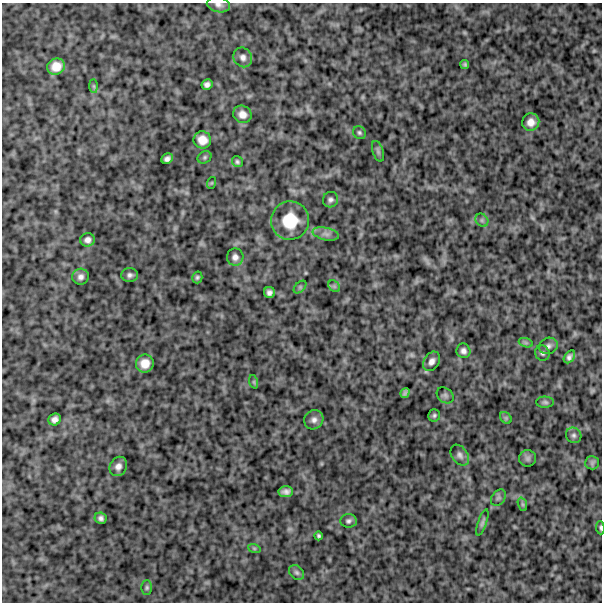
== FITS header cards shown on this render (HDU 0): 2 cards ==
NAXIS1  =                  600
NAXIS2  =                  600

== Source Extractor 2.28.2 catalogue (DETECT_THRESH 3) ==
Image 600 x 600 px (HDU 0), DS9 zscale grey, 1 PNG px = 1 image px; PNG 604 x 604 px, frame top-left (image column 1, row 600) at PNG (2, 3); each listed source drawn as its Kron ellipse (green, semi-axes under 4 px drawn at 4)
Background 1030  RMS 220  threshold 664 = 3 sigma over >= 5 px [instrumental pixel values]
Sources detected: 58; all 58 listed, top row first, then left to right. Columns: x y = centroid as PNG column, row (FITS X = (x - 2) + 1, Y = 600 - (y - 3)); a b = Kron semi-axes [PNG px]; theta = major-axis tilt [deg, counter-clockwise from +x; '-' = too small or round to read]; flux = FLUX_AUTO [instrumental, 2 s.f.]
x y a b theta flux
218 5 12 7 -12 65000
243 57 10 9 - 76000
465 64 4 4 - 26000
56 66 9 8 - 160000
207 84 5 5 - 52000
94 86 7 4 -89 23000
242 114 9 8 - 110000
531 122 9 8 - 120000
359 133 7 6 - 32000
202 140 9 8 - 150000
378 151 10 5 -72 36000
205 157 7 6 - 27000
167 159 6 5 - 51000
237 162 6 5 - 30000
211 183 6 4 71 15000
330 200 8 7 - 48000
482 220 7 6 - 36000
290 221 19 19 - 480000
326 234 13 6 -12 79000
87 240 7 7 - 63000
235 257 8 8 - 67000
130 275 8 7 - 46000
81 277 8 8 - 65000
197 277 6 5 - 27000
334 286 6 5 - 30000
300 287 7 4 45 25000
269 293 5 5 - 55000
526 343 7 4 -18 30000
548 346 9 8 - 60000
463 351 7 7 - 57000
542 353 8 7 - 40000
569 357 7 5 53 51000
432 361 10 7 58 70000
145 363 9 9 - 160000
254 382 7 4 -72 22000
405 393 5 3 - 32000
445 395 9 7 -39 39000
545 402 9 5 -1 33000
434 415 6 6 - 29000
506 418 6 5 - 25000
55 419 6 6 - 69000
314 420 10 9 - 72000
574 435 8 7 - 45000
460 455 11 8 -55 60000
528 458 8 8 - 47000
592 463 7 6 - 34000
118 466 10 8 60 83000
286 492 7 5 4 63000
498 498 9 6 55 40000
522 504 7 4 -71 30000
101 518 6 5 - 47000
348 521 8 7 - 42000
482 522 14 4 71 41000
600 528 7 3 -86 23000
318 536 4 3 - 26000
254 548 6 4 -19 23000
297 572 8 6 -44 38000
147 588 7 5 90 28000
At the frame edge (FLAGS 8, measured only in part): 2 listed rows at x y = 218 5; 600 528